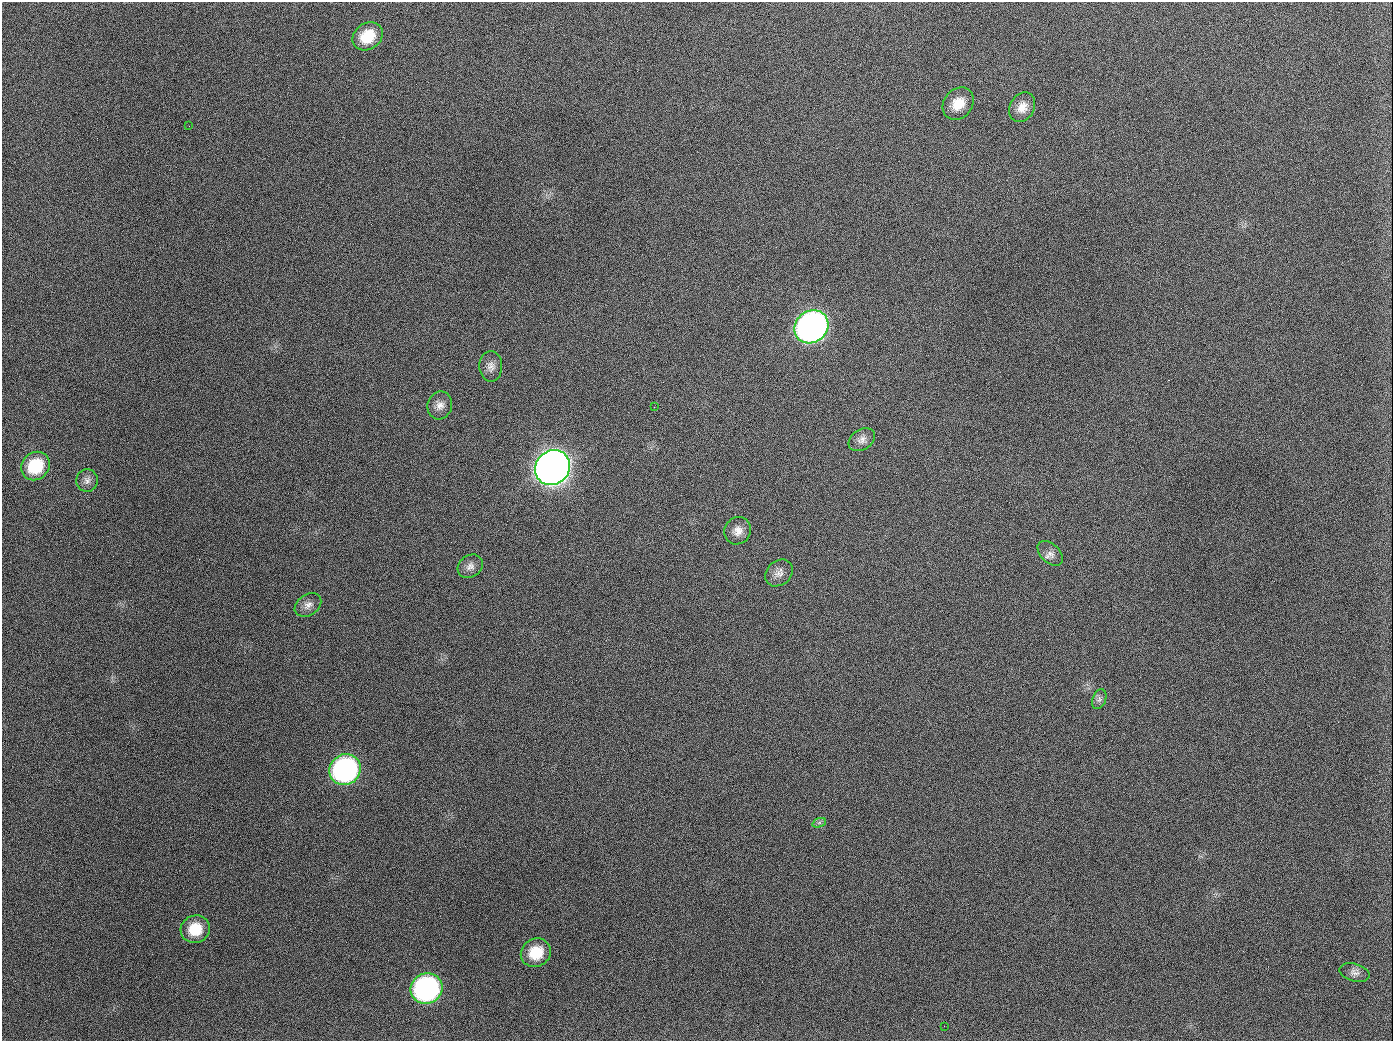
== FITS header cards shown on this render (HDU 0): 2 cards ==
NAXIS1  =                 1391
NAXIS2  =                 1039

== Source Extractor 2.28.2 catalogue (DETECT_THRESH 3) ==
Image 1391 x 1039 px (HDU 0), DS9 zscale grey, 1 PNG px = 1 image px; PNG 1395 x 1043 px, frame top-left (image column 1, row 1039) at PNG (2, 2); each listed source drawn as its Kron ellipse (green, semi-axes under 4 px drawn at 4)
Background 1440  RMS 67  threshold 202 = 3 sigma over >= 5 px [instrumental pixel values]
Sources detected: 25; all 25 listed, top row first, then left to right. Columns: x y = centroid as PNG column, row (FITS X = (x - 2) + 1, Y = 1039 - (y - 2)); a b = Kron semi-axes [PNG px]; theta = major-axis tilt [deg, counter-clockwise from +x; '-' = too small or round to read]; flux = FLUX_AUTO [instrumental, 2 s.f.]
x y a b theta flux
368 36 16 13 35 1.3e+05
958 104 17 14 49 8.4e+04
1022 107 16 12 61 5.1e+04
189 126 3 2 - 7.4e+03
811 327 18 15 39 2.4e+06
491 366 15 11 -87 3.4e+04
440 405 14 12 72 3.8e+04
654 407 3 2 - 4.3e+03
862 440 14 10 33 3.0e+04
35 466 15 13 43 1.8e+05
552 468 18 16 43 5.5e+06
87 481 11 10 - 2.5e+04
738 531 14 13 - 4.3e+04
1050 553 15 9 -44 2.9e+04
470 566 13 10 37 3.0e+04
779 573 15 12 39 3.6e+04
308 605 14 10 35 3.2e+04
1099 699 10 6 68 1.7e+04
345 770 16 15 - 1.1e+06
819 823 7 4 19 1.1e+04
195 929 15 13 23 1.2e+05
536 953 15 14 - 1.2e+05
1354 972 15 8 -15 2.5e+04
426 988 16 15 - 1.0e+06
944 1026 2 2 - 5.1e+03